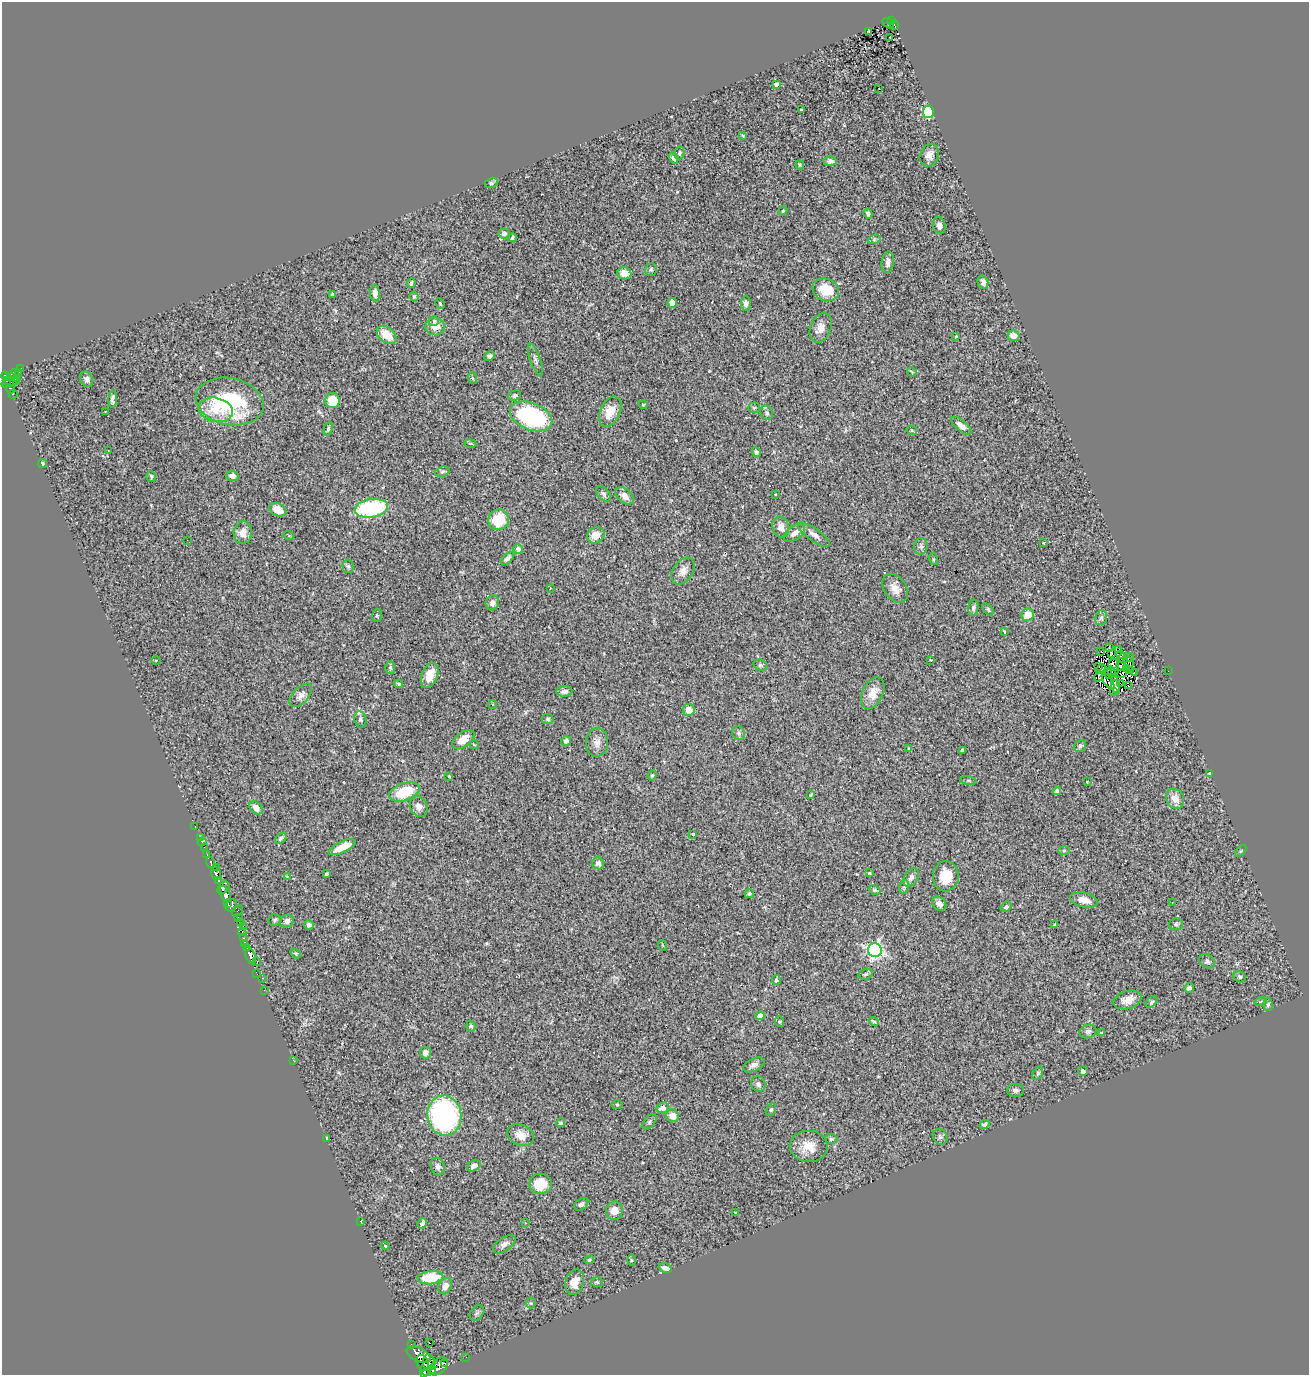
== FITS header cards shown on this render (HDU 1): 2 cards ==
NAXIS1  =                 1307
NAXIS2  =                 1373

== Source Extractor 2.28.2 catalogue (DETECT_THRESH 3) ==
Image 1307 x 1373 px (HDU 1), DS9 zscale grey, 1 PNG px = 1 image px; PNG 1311 x 1377 px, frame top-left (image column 1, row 1373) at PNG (2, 2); each listed source drawn as its Kron ellipse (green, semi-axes under 4 px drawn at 4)
Background 0.611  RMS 0.067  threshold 0.2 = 3 sigma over >= 5 px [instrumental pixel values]
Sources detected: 288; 8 with non-positive FLUX_AUTO (blend fragments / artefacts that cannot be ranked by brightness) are neither listed nor drawn; the other 280 listed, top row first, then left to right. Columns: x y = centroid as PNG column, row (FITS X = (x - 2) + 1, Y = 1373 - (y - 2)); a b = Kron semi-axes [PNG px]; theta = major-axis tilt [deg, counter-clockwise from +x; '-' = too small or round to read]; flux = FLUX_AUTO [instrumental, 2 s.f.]
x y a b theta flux
892 20 3 2 - 8.2
888 23 6 3 -32 16
894 25 5 2 - 16
869 31 3 2 - 4.7
890 37 3 2 - 8.4
776 84 4 3 - 14
879 88 2 2 - 3.5
802 110 3 3 - 5.4
928 112 6 5 - 290
743 135 3 2 - 4.5
679 153 6 5 - 8.1
929 155 11 9 66 30
673 158 6 4 -58 13
830 161 6 4 1 13
800 165 4 4 - 4.7
491 183 6 5 - 8.5
783 211 5 4 - 6.5
868 214 5 4 - 11
939 225 9 6 -78 21
504 233 5 5 - 18
512 238 4 4 - 7.1
874 240 6 4 19 6.8
888 262 11 6 83 21
651 270 6 5 - 8.7
624 273 7 6 - 39
983 282 7 5 -76 24
411 283 5 3 - 7
826 290 14 11 -23 110
375 293 8 5 -84 28
333 295 4 3 - 15
414 297 5 4 - 7.2
672 303 5 5 - 25
746 303 7 5 88 17
440 304 5 3 - 4.1
434 321 5 5 - 7.4
435 326 9 9 - 52
821 328 15 10 67 37
387 335 11 7 -40 69
956 336 4 4 - 3.4
1014 336 6 5 - 40
490 356 5 4 - 12
535 360 17 5 -70 15
21 369 3 3 - 16
19 372 4 3 - 24
912 372 5 3 - 3.9
15 375 6 3 -80 60
5 376 4 3 - 150
11 377 4 3 - 14
472 378 6 4 -70 6
87 379 8 6 -67 16
7 381 4 3 - 27
16 381 3 2 - 13
11 382 10 2 22 42
10 389 4 3 - 120
13 394 5 2 - 1.7
515 395 6 5 - 8.9
113 399 8 4 87 13
332 400 7 7 - 100
230 401 34 23 -12 480
643 405 4 4 - 5.2
754 408 5 5 - 6.4
215 410 17 12 -12 91
105 411 3 2 - 5.1
610 412 16 10 64 79
767 413 7 6 - 11
531 416 22 13 -22 570
961 426 13 5 -40 25
328 429 7 4 75 8.6
912 430 5 4 - 5.3
470 444 6 3 -9 4.5
108 451 3 2 - 4.1
756 452 5 4 - 10
42 464 4 3 - 11
442 472 7 5 17 9.2
151 476 5 5 - 6.5
232 476 6 5 - 22
603 494 9 5 -49 13
775 494 3 2 - 2.9
625 496 10 7 -41 28
371 508 17 9 10 410
278 510 9 6 -27 45
499 520 11 10 - 140
781 527 11 8 -74 32
243 533 11 9 85 35
794 533 12 6 38 30
814 534 18 6 -36 28
596 535 9 7 31 53
289 536 5 3 - 4.1
187 540 2 2 - 2.7
1044 543 3 2 - 4.3
921 546 8 7 - 14
518 549 5 4 - 23
507 558 8 4 45 16
933 559 6 4 -72 5.6
348 566 6 5 - 9.2
683 571 15 9 57 35
550 588 3 2 - 3
895 588 16 11 -54 47
492 603 7 6 - 25
973 608 8 5 85 13
988 609 7 4 -54 7.3
1028 615 6 6 - 67
377 616 6 5 - 6.7
1101 618 7 5 74 12
1004 631 3 2 - 3
1110 648 2 2 - 2.3
1119 650 3 2 - 2.4
1101 651 3 2 - 2.5
1112 653 3 2 - 3.4
1120 655 3 3 - 5.8
1130 657 4 2 - 2.2
1123 658 5 3 - 4.6
156 660 4 3 - 3.3
931 660 4 3 - 3.9
1128 662 6 2 -55 7.6
760 665 7 5 -15 9.3
1114 665 6 5 - 7
1121 666 4 3 - 13
1098 667 4 2 - 0.23
390 668 6 5 - 7.7
1127 668 2 2 - 2.9
1101 669 5 3 - 13
1112 671 5 2 - 1.4
1130 671 3 2 - 6.8
1168 671 2 2 - 13
1108 673 5 2 - 8.7
1122 673 5 2 - 9.8
1134 673 2 2 - 2.4
430 675 13 8 69 68
1099 677 5 4 - 6.2
1115 677 3 2 - 6.8
1108 681 9 2 -55 2.8
399 684 4 3 - 6.6
1120 684 4 2 - 3.9
1115 685 9 4 -77 7.9
1128 686 2 2 - 2.9
564 691 8 5 5 15
1113 692 3 2 - 3.5
873 693 17 10 64 52
301 695 14 7 47 24
492 704 4 4 - 6.3
689 710 6 6 - 43
360 719 8 6 -78 11
548 719 6 5 - 7.1
738 733 7 6 - 11
463 739 12 7 37 59
566 741 5 5 - 15
597 742 14 11 88 34
474 745 5 3 - 4
1080 746 6 5 - 9
909 749 4 4 - 5.6
962 750 3 3 - 6.4
1210 773 4 3 - 10
652 775 5 4 - 6.1
449 776 3 3 - 3.7
968 781 8 4 -8 6.5
1087 782 2 2 - 2.6
1057 791 4 4 - 9.5
404 792 16 8 19 180
811 795 4 3 - 5.2
1175 799 10 8 -60 43
419 807 10 8 -65 27
256 808 7 5 -45 34
195 826 3 2 - 5.7
693 834 4 3 - 12
200 837 3 2 - 10
281 838 6 4 40 9.4
202 842 4 3 - 9.6
204 847 2 2 - 2.3
342 847 14 5 26 75
1064 850 6 4 2 6.3
1241 851 7 2 45 4.1
207 854 3 2 - 3.9
211 862 5 3 - 110
598 863 6 6 - 15
217 867 3 2 - 33
869 873 4 3 - 3.8
216 874 7 5 -74 230
326 874 3 3 - 9.5
287 876 3 2 - 2.5
946 876 15 13 86 100
911 878 10 6 57 18
218 880 4 3 - 120
904 887 7 4 79 9
223 888 7 5 48 150
875 890 6 4 -26 6.8
225 894 9 4 -63 520
749 894 5 4 - 7.8
1084 900 14 7 -13 39
1172 902 3 3 - 2.9
228 903 3 3 - 130
939 904 8 6 -46 21
231 905 6 5 - 210
1006 907 6 5 - 9.2
238 911 6 3 49 19
238 917 3 2 - 4.9
275 920 6 5 - 8
287 921 7 6 - 20
240 923 4 3 - 10
1176 924 7 5 15 9.3
309 925 5 5 - 13
1055 925 4 3 - 5
243 926 3 2 - 49
242 932 4 3 - 41
244 938 3 2 - 17
245 943 4 3 - 130
662 945 5 3 - 3.6
247 948 4 3 - 47
875 950 7 7 - 1200
296 953 6 4 -33 6.2
250 956 9 5 -68 700
257 961 3 2 - 15
1207 961 8 6 -34 14
257 974 4 2 - 12
866 974 7 5 17 8.4
1240 977 6 5 - 7.9
263 978 3 2 - 19
776 980 5 4 - 9.1
1189 988 5 4 - 15
264 990 2 2 - 2.4
1127 1000 14 9 17 48
1261 1001 6 4 20 6
1152 1002 7 4 43 7.9
1268 1005 6 5 - 9.4
760 1016 4 4 - 44
780 1022 5 3 - 5.4
874 1022 5 3 - 6.5
471 1026 5 4 - 7.8
1088 1031 8 6 20 15
1101 1033 4 3 - 4.6
425 1053 6 5 - 21
293 1060 2 2 - 35
754 1065 11 6 24 20
1083 1071 5 4 - 13
1038 1073 7 4 61 7.4
758 1084 8 7 - 14
1015 1090 8 6 -1 14
617 1105 6 4 -1 4.8
663 1108 6 5 - 31
771 1110 7 4 62 6.7
444 1115 20 17 -82 880
672 1116 6 6 - 37
650 1122 9 5 50 8.9
561 1123 4 4 - 7.7
984 1124 5 3 - 10
521 1135 14 10 -23 41
940 1137 8 7 - 11
327 1138 3 3 - 5.6
831 1139 6 4 1 7.2
809 1146 19 15 -2 77
474 1166 7 5 30 17
438 1167 9 7 -75 17
541 1184 11 10 - 84
581 1204 8 5 37 15
614 1211 9 8 - 40
735 1212 3 2 - 2.6
361 1222 3 2 - 34
422 1223 5 4 - 9.4
525 1223 3 3 - 4.7
504 1244 13 6 35 20
385 1246 4 4 - 6.1
589 1260 5 4 - 6.8
631 1260 6 4 -89 4.6
665 1268 7 4 -16 20
430 1278 13 6 6 140
575 1282 13 9 73 54
597 1282 6 5 - 6.5
445 1286 8 6 64 27
531 1303 5 5 - 5.4
477 1313 8 6 48 10
430 1343 2 2 - 2.6
411 1344 3 2 - 4.2
419 1355 13 6 -26 870
466 1357 2 2 - 2.2
429 1362 8 6 -84 300
423 1363 8 6 -64 140
444 1363 2 2 - 11000
439 1366 11 7 45 160
425 1370 8 3 78 330
429 1371 7 4 25 210
At the frame edge (FLAGS 8, measured only in part): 1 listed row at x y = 425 1370
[8 non-positive-flux detections neither listed nor drawn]